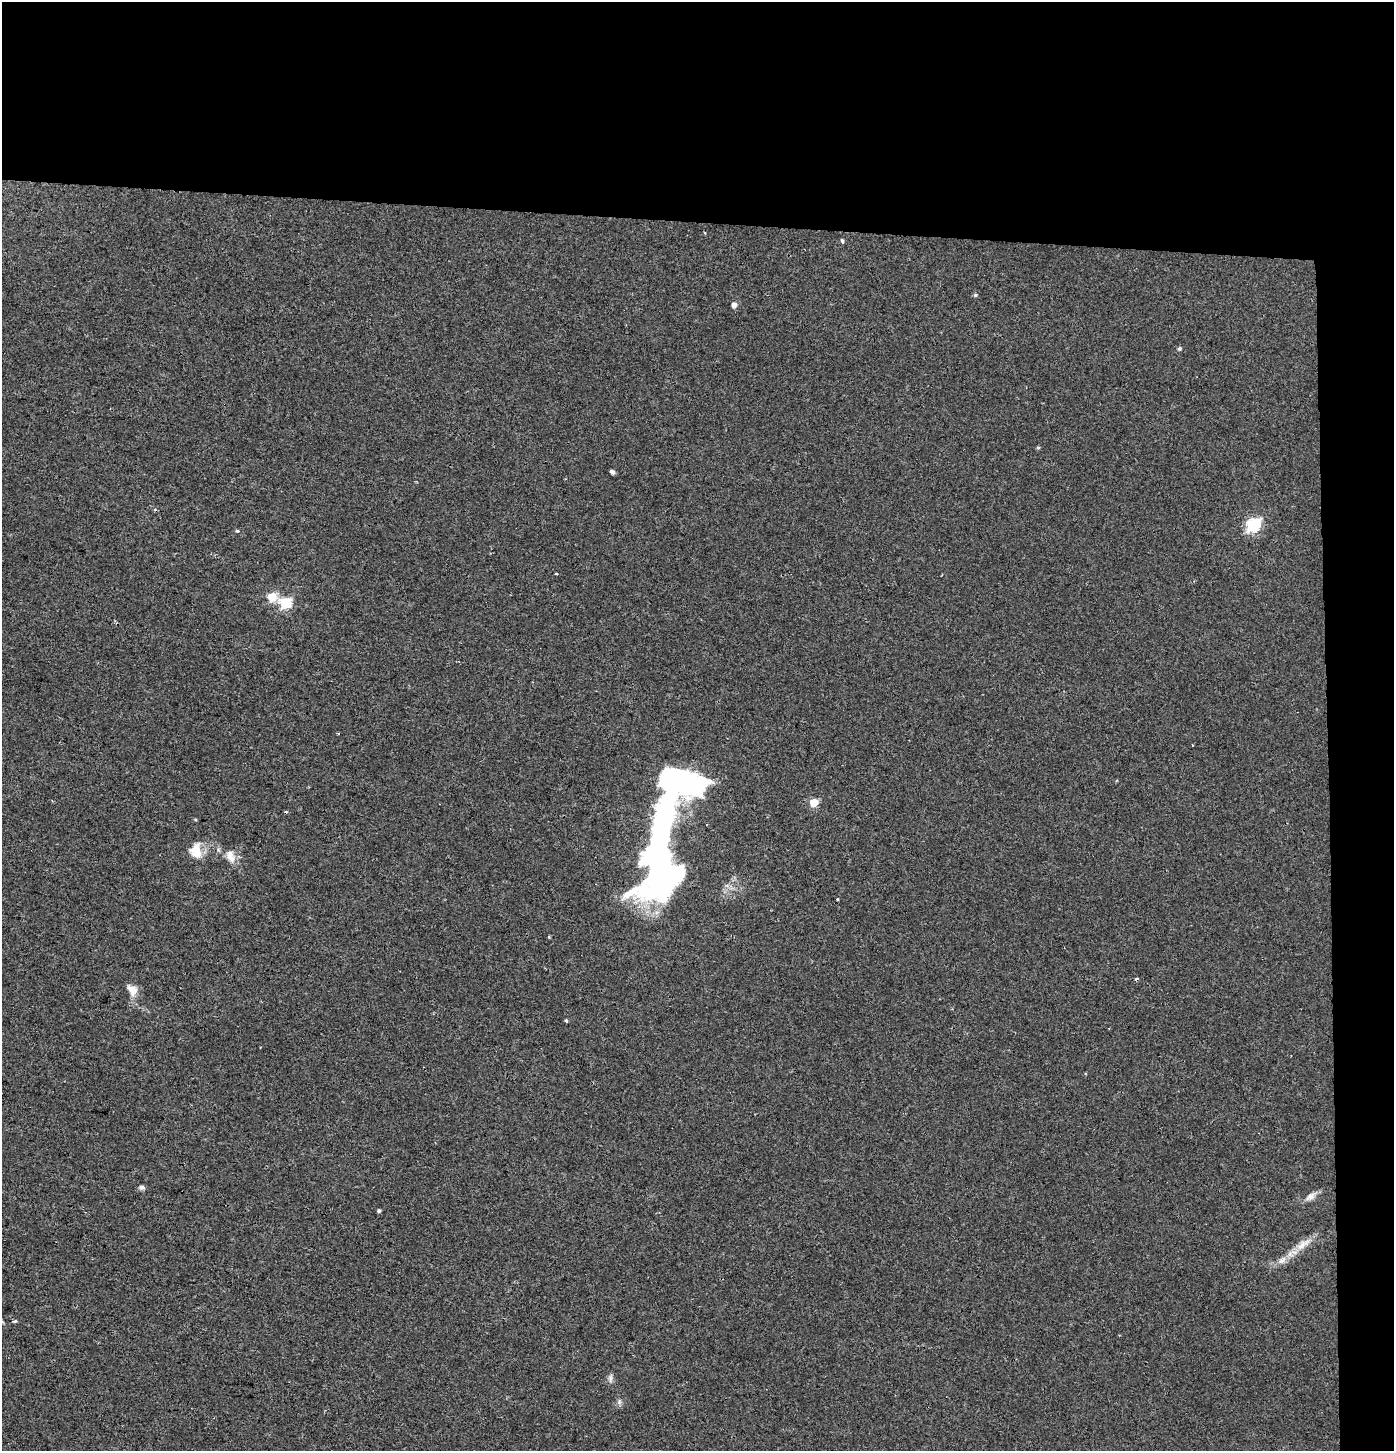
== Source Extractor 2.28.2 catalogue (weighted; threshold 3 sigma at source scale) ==
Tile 3 of 3 x 3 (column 3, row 1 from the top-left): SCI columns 2995-4386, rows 2907-4355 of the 4653 x 4355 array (HDU 1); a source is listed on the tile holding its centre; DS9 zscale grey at full resolution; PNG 1396 x 1453 px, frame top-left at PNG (2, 2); no overlay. Shown black and unused: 19% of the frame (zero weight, under 2 of 3 exposures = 2% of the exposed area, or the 3 px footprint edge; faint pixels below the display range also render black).
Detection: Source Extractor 2.28.2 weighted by HDU 2 'WHT'; one run over the whole footprint, this tile lists its part. Background 0.00215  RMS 0.0047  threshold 0.0209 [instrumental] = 3 sigma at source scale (4.5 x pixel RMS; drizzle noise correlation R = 1.50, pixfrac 1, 0.0396/0.0396 arcsec/px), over >= 5 px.
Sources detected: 34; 2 inside a brighter object's white glare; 4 cosmic-ray / hot-pixel residue — not listed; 1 inside a brighter listed object's ellipse — not listed separately; the other 27 listed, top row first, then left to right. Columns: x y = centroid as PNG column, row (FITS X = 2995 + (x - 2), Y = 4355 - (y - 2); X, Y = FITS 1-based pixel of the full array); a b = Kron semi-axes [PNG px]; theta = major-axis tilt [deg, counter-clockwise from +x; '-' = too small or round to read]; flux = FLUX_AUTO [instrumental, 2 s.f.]
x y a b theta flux
842 241 4 3 - 1.5
975 295 5 4 - 0.68
734 305 5 5 - 2.5
1179 349 5 5 - 0.72
1038 448 5 4 - 0.55
612 472 4 3 - 1.6
1253 525 7 6 - 66
237 531 5 4 - 0.57
556 574 3 2 - 0.46
272 597 5 5 - 17
285 603 6 6 - 43
673 779 35 22 -38 98
814 803 5 5 - 14
196 851 20 15 -89 7.7
230 856 18 11 -68 4.7
660 868 58 38 81 200
837 899 3 2 - 0.48
549 937 3 3 - 0.5
132 990 16 11 -55 4.7
566 1021 3 3 - 1.2
142 1187 8 6 -4 1.2
1310 1197 14 8 38 2.9
379 1211 4 3 - 1.2
1303 1244 29 9 37 6.7
15 1321 5 4 - 0.71
610 1378 11 5 -89 1.5
619 1402 8 5 80 1.2
Overlapping masked pixels (flux is a lower limit): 1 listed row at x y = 660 868